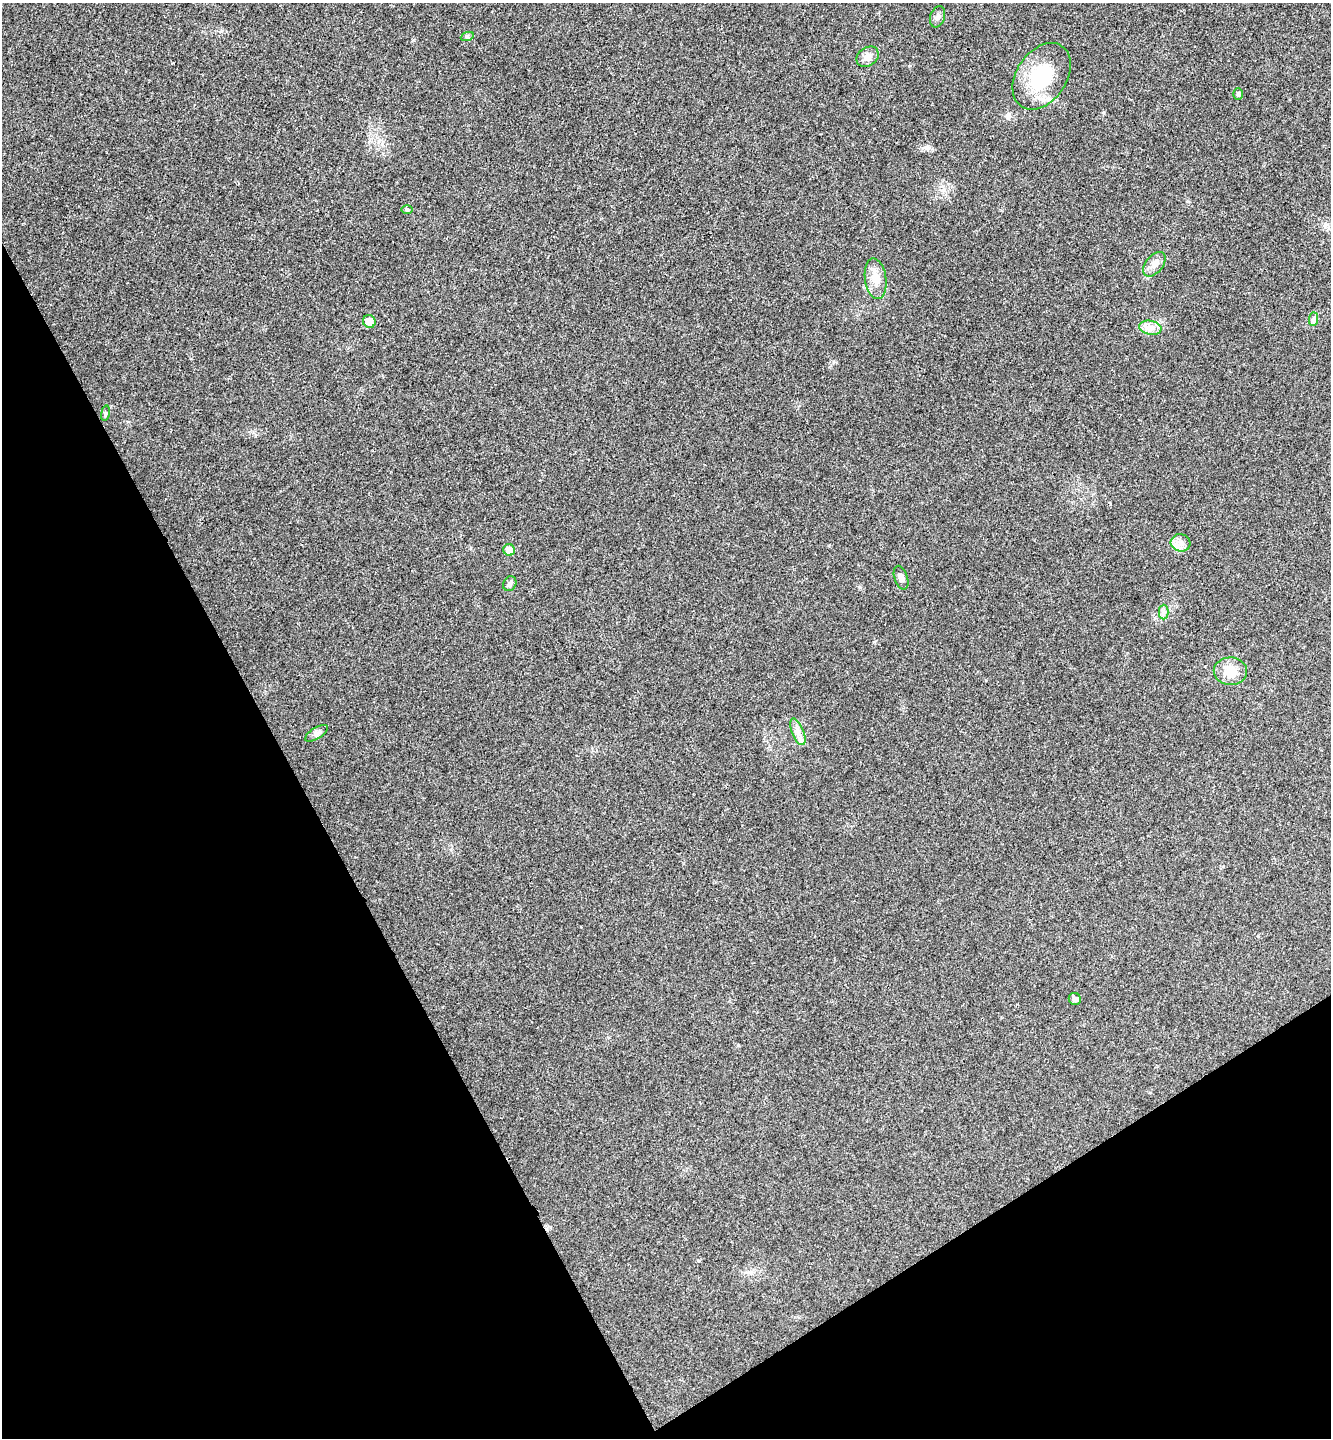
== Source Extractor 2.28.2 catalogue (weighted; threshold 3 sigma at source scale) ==
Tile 14 of 4 x 4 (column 2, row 4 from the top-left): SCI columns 1517-2845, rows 55-1490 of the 5825 x 5852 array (HDU 1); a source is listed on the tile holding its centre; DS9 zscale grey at full resolution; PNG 1333 x 1440 px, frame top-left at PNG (2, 3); each listed source drawn as its Kron ellipse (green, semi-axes under 4 px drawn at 4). Shown black and unused: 29% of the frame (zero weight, under 3 of 4 exposures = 6% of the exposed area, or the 3 px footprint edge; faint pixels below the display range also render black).
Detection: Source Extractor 2.28.2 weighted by HDU 2 'WHT'; one run over the whole footprint, this tile lists its part. Background 0.0204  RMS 0.0063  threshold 0.0285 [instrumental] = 3 sigma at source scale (4.5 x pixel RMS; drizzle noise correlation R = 1.50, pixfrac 1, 0.05/0.05 arcsec/px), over >= 5 px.
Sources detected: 22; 1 inside a brighter listed object's ellipse — not listed separately; the other 21 listed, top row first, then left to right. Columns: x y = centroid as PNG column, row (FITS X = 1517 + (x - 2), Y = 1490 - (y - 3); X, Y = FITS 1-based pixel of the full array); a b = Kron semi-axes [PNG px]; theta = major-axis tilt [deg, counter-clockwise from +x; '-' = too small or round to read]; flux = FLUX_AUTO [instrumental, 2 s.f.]
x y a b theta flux
938 17 11 7 71 2.4
467 37 6 4 19 0.96
868 57 12 9 35 4.1
1042 76 36 25 56 36
1238 94 6 5 - 1
407 209 6 4 0 0.72
1154 264 14 8 50 4.2
876 279 20 10 -82 7.7
1314 319 7 4 89 1.4
369 321 6 6 - 8
1150 328 11 7 -10 3.8
105 413 8 4 82 1.1
1181 543 10 8 -14 4.1
509 550 6 5 - 6.6
901 578 12 6 -71 2.8
510 584 8 6 58 1.7
1164 612 7 4 89 1.6
1230 671 16 14 -2 9.5
798 732 14 6 -68 3.7
316 733 13 5 32 2.3
1075 999 6 6 - 2.7
Unlisted compact peaks at least as high as the median listed source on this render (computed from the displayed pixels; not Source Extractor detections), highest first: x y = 927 147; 833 362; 173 63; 413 40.